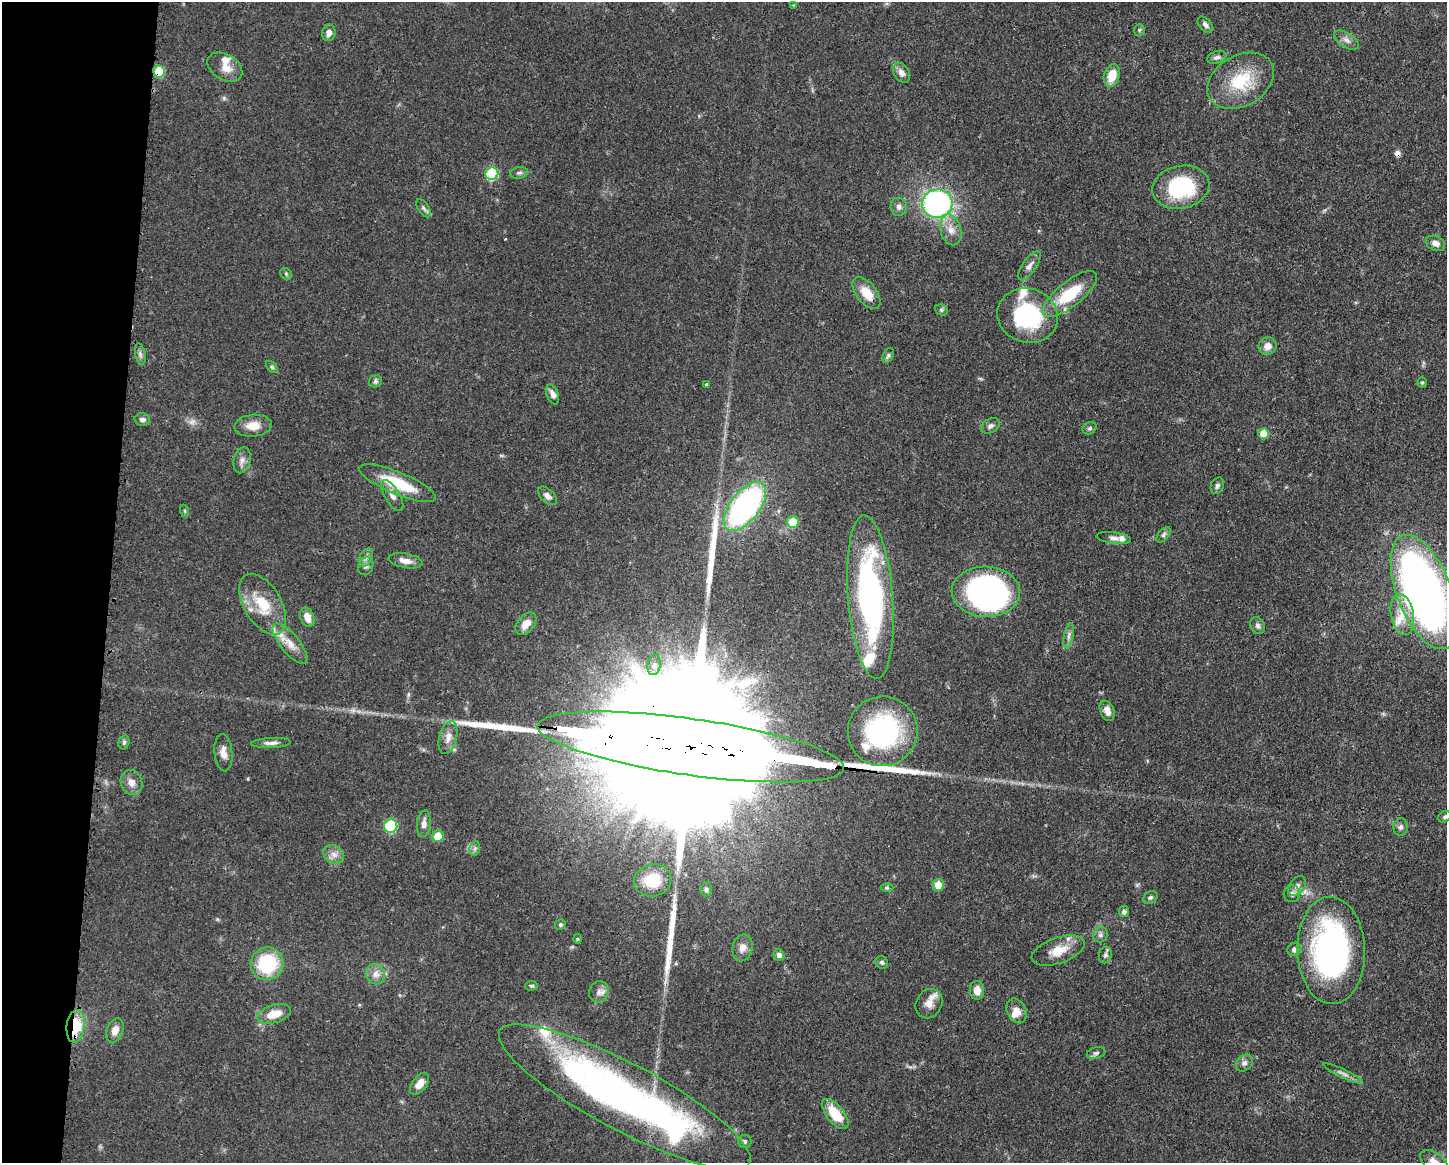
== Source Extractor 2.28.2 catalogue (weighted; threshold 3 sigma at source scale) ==
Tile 7 of 3 x 4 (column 1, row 3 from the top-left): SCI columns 116-1560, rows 1163-2323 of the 4680 x 4647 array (HDU 1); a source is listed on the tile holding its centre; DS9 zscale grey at full resolution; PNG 1449 x 1165 px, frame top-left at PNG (2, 2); each listed source drawn as its Kron ellipse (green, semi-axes under 4 px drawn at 4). Shown black and unused: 8% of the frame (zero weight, under 3 of 4 exposures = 1% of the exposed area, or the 3 px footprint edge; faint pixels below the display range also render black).
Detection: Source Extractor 2.28.2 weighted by HDU 2 'WHT'; one run over the whole footprint, this tile lists its part. Background 0.0545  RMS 0.0032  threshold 0.0145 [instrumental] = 3 sigma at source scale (4.5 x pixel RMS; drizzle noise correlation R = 1.50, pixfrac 1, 0.05/0.05 arcsec/px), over >= 5 px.
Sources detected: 135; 2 too faint to see at this stretch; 2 inside a brighter object's white glare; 1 cosmic-ray / hot-pixel residue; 4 long thin detections or spike segments (spike, bleed or trail) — neither listed nor drawn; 13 inside a brighter listed object's ellipse — not listed separately; the other 113 listed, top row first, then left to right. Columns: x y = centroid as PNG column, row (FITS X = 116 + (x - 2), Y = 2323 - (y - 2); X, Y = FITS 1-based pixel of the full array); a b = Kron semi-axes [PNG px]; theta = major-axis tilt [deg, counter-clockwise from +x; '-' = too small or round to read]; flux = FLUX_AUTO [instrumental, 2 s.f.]
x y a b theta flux
793 5 3 3 - 0.32
1205 25 9 6 -49 1.1
1139 30 6 5 - 0.6
329 33 8 6 81 1.9
1346 40 14 7 -32 1.8
1217 57 10 6 20 1.1
225 67 19 12 -31 4
159 72 6 5 - 13
902 73 10 7 -58 1.9
1112 75 11 7 72 6.3
1241 81 35 25 30 16
519 173 9 5 10 0.84
492 174 6 6 - 20
1181 187 29 21 12 25
937 203 15 14 - 70
899 207 9 8 - 1.4
423 208 10 5 -56 0.95
951 230 15 10 -75 3.5
1435 243 10 7 -23 2
1029 266 17 7 55 1.8
286 274 6 5 - 0.55
867 293 18 10 -52 5.5
1070 294 33 12 38 14
941 310 7 5 -23 0.6
1028 316 31 27 -17 32
1267 346 9 8 - 2.6
140 354 11 5 -78 1
888 355 8 5 63 0.74
272 367 7 4 -45 0.54
375 381 7 6 - 0.7
1422 382 5 4 - 0.42
707 384 3 3 - 0.73
553 394 10 6 -70 1.7
142 420 8 6 -12 1.2
253 426 19 11 5 4.5
990 426 10 7 29 1.2
1090 428 7 5 30 0.67
1263 433 5 5 - 5.6
242 460 13 8 75 1.9
398 483 41 11 -22 15
1217 486 8 6 63 0.9
392 495 17 7 -59 2.1
547 496 11 6 -44 1.5
745 506 29 14 52 84
185 511 6 4 -71 0.39
793 522 6 6 - 7.5
1164 535 9 5 50 0.79
1114 538 17 5 -6 1.5
366 558 9 6 63 1.3
405 561 17 7 -10 2.6
366 566 9 7 64 1.2
986 592 34 25 -2 100
1424 592 60 27 -68 250
870 597 82 22 -85 83
263 604 34 18 -59 12
1402 614 21 11 -79 6.1
307 617 10 6 -68 3.2
526 624 13 8 51 3.4
1258 626 9 7 -61 1.1
1069 636 13 4 79 1.3
290 643 25 9 -51 4.4
654 665 10 6 83 1.6
1107 711 11 7 -66 2.3
883 731 35 34 - 48
448 737 17 9 76 3.1
124 742 7 5 74 0.7
271 743 20 5 3 1.6
691 747 155 28 -8 54000
223 753 18 9 -85 2.7
131 782 12 11 - 2.7
1444 817 7 5 36 0.73
424 824 13 7 84 1.8
391 826 7 6 - 22
1401 827 8 7 - 1.1
438 836 6 5 - 6.8
475 848 7 5 78 0.79
334 854 11 9 -31 2.2
653 880 19 16 13 11
938 885 6 6 - 4.9
1297 886 11 7 54 1.5
887 888 6 4 0 0.47
706 889 7 5 87 0.82
1292 894 8 8 - 1.5
1150 898 8 6 32 0.75
1124 912 5 5 - 1.2
560 925 5 5 - 0.57
1100 935 8 7 - 1.1
577 939 5 3 - 0.32
743 948 14 10 77 2.6
1294 949 7 6 - 1.4
1058 950 28 12 19 6.1
1331 950 54 34 -88 93
779 955 6 5 - 1.2
1105 955 8 6 78 1
882 962 7 6 - 0.68
267 964 16 16 - 21
376 974 10 9 - 2.2
532 986 6 4 1 0.53
977 990 9 7 -89 3.1
599 992 11 9 67 1.8
929 1004 15 13 59 3.3
1016 1011 13 9 -65 3.1
274 1014 17 9 16 5.7
76 1026 16 9 84 12
115 1030 12 8 68 2.7
1096 1053 9 5 15 0.94
1244 1063 9 7 45 1.4
1343 1073 21 4 -25 1.5
420 1084 12 7 54 3.1
625 1097 141 33 -28 160
835 1114 18 8 -50 9.1
745 1142 6 6 - 0.74
1434 1162 16 9 -38 3.1
Overlapping masked pixels (flux is a lower limit): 5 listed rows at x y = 159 72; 937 203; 1424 592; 691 747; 76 1026
Isophote crosses this tile's border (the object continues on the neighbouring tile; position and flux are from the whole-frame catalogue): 2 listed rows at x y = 1424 592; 1434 1162